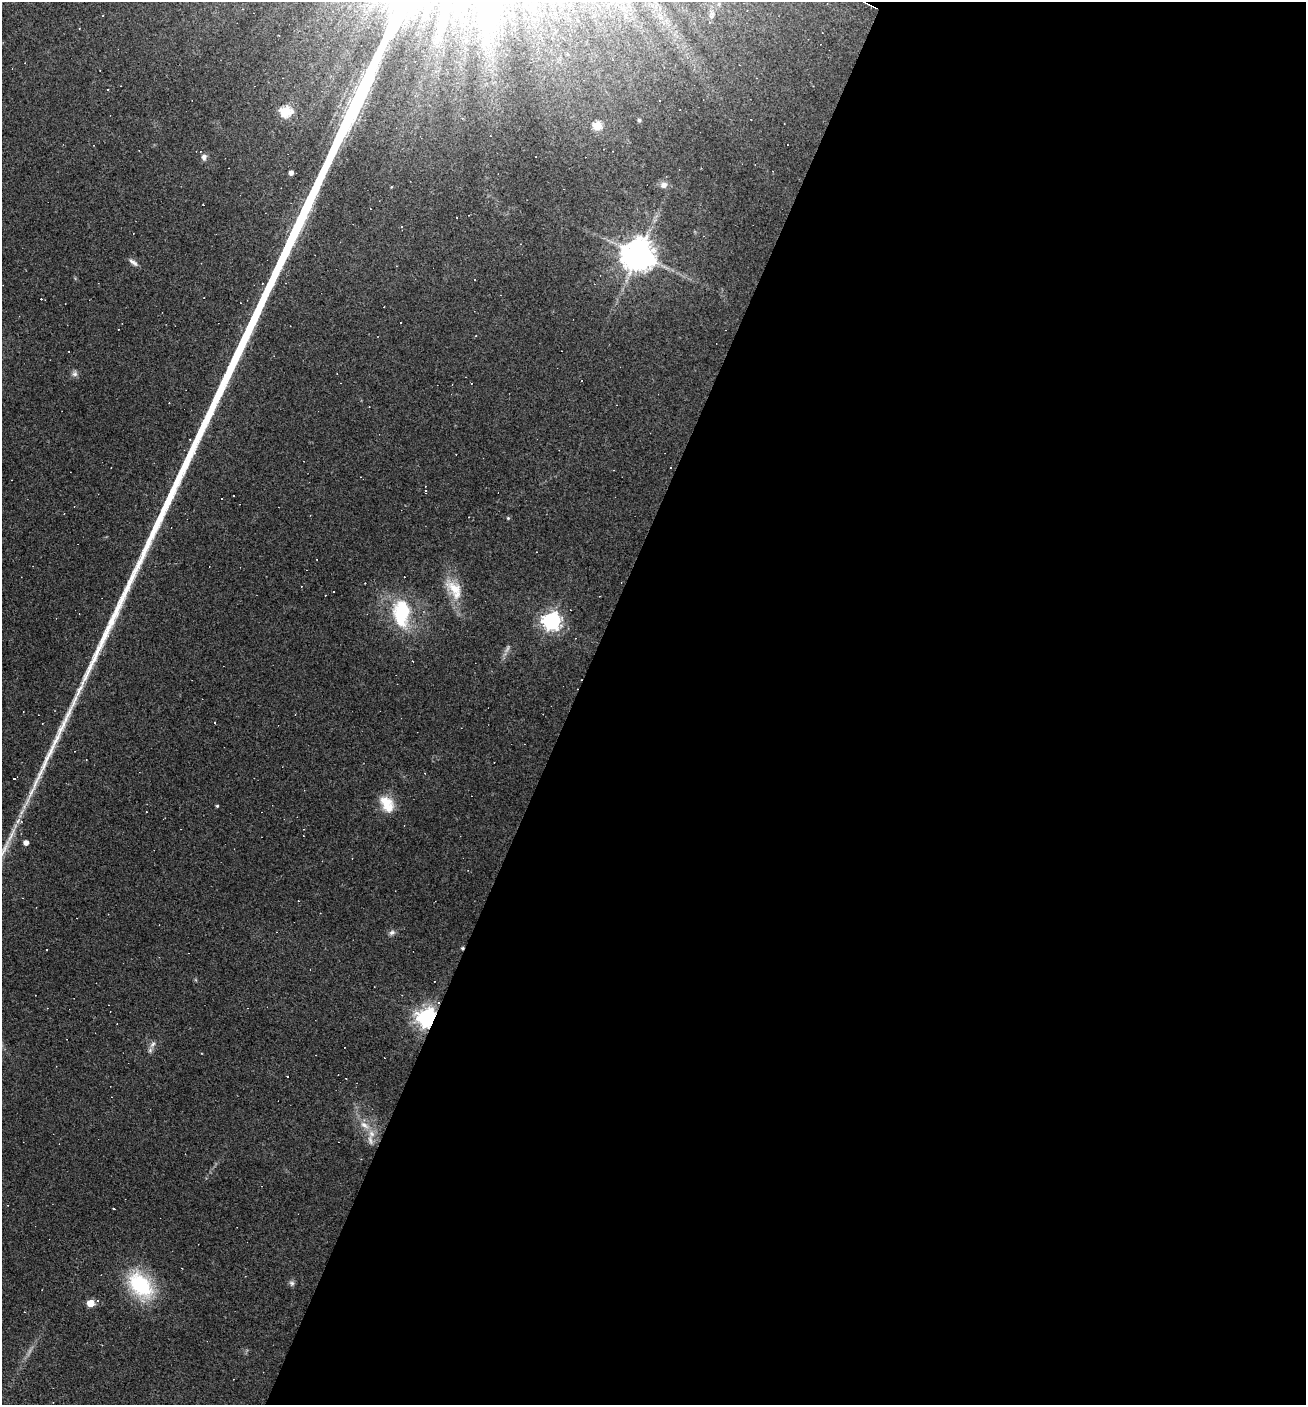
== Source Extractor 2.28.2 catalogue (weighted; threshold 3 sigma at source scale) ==
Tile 12 of 4 x 4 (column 4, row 3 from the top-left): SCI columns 4183-5486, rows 1404-2806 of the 5624 x 5611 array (HDU 1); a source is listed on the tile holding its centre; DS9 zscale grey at full resolution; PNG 1308 x 1407 px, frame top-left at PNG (2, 2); no overlay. Shown black and unused: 56% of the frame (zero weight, under 3 of 4 exposures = <1% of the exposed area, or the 3 px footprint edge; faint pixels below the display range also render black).
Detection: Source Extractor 2.28.2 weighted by HDU 2 'WHT'; one run over the whole footprint, this tile lists its part. Background 0.0852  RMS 0.0057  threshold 0.0259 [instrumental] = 3 sigma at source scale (4.5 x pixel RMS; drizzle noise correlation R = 1.50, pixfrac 1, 0.05/0.05 arcsec/px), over >= 5 px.
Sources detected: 62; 1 too faint to see at this stretch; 26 cosmic-ray / hot-pixel residue — not listed; the other 35 listed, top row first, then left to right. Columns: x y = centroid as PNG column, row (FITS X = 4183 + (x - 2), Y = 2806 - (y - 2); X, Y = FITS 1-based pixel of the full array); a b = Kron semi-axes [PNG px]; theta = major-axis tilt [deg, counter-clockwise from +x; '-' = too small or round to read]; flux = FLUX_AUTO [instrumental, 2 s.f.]
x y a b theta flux
550 3 6 4 71 1.4
659 100 2 2 - 0.36
285 111 6 6 - 44
639 120 5 4 - 1.1
597 126 5 5 - 23
204 157 7 6 - 2.1
291 173 4 4 - 3.1
664 185 9 9 - 3.4
638 255 10 10 - 970
133 262 13 5 -37 2.2
475 280 2 2 - 0.39
400 322 3 3 - 1.7
75 374 8 8 - 1.9
671 467 2 2 - 0.57
425 491 3 3 - 0.59
508 518 4 4 - 0.73
316 559 3 2 - 0.38
454 589 32 16 -55 15
401 612 32 19 -88 39
552 621 7 7 - 270
387 804 22 14 -58 12
217 806 3 3 - 0.69
26 843 4 4 - 4.1
5 848 37 6 65 11
392 933 8 7 - 1.9
462 948 4 3 - 0.93
427 1018 7 6 - 410
152 1044 11 6 52 2.5
287 1076 3 2 - 0.75
364 1125 16 8 -33 5.8
370 1140 17 7 -79 4.6
114 1209 3 2 - 0.59
292 1283 7 7 - 1.5
141 1285 28 18 -47 49
90 1303 5 5 - 14
Overlapping masked pixels (flux is a lower limit): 2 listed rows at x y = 462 948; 427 1018
Isophote crosses this tile's border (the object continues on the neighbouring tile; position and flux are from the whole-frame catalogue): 1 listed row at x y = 5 848
Unlisted compact peaks at least as high as the median listed source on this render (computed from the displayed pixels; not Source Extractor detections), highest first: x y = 57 737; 31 792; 41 772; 36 781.